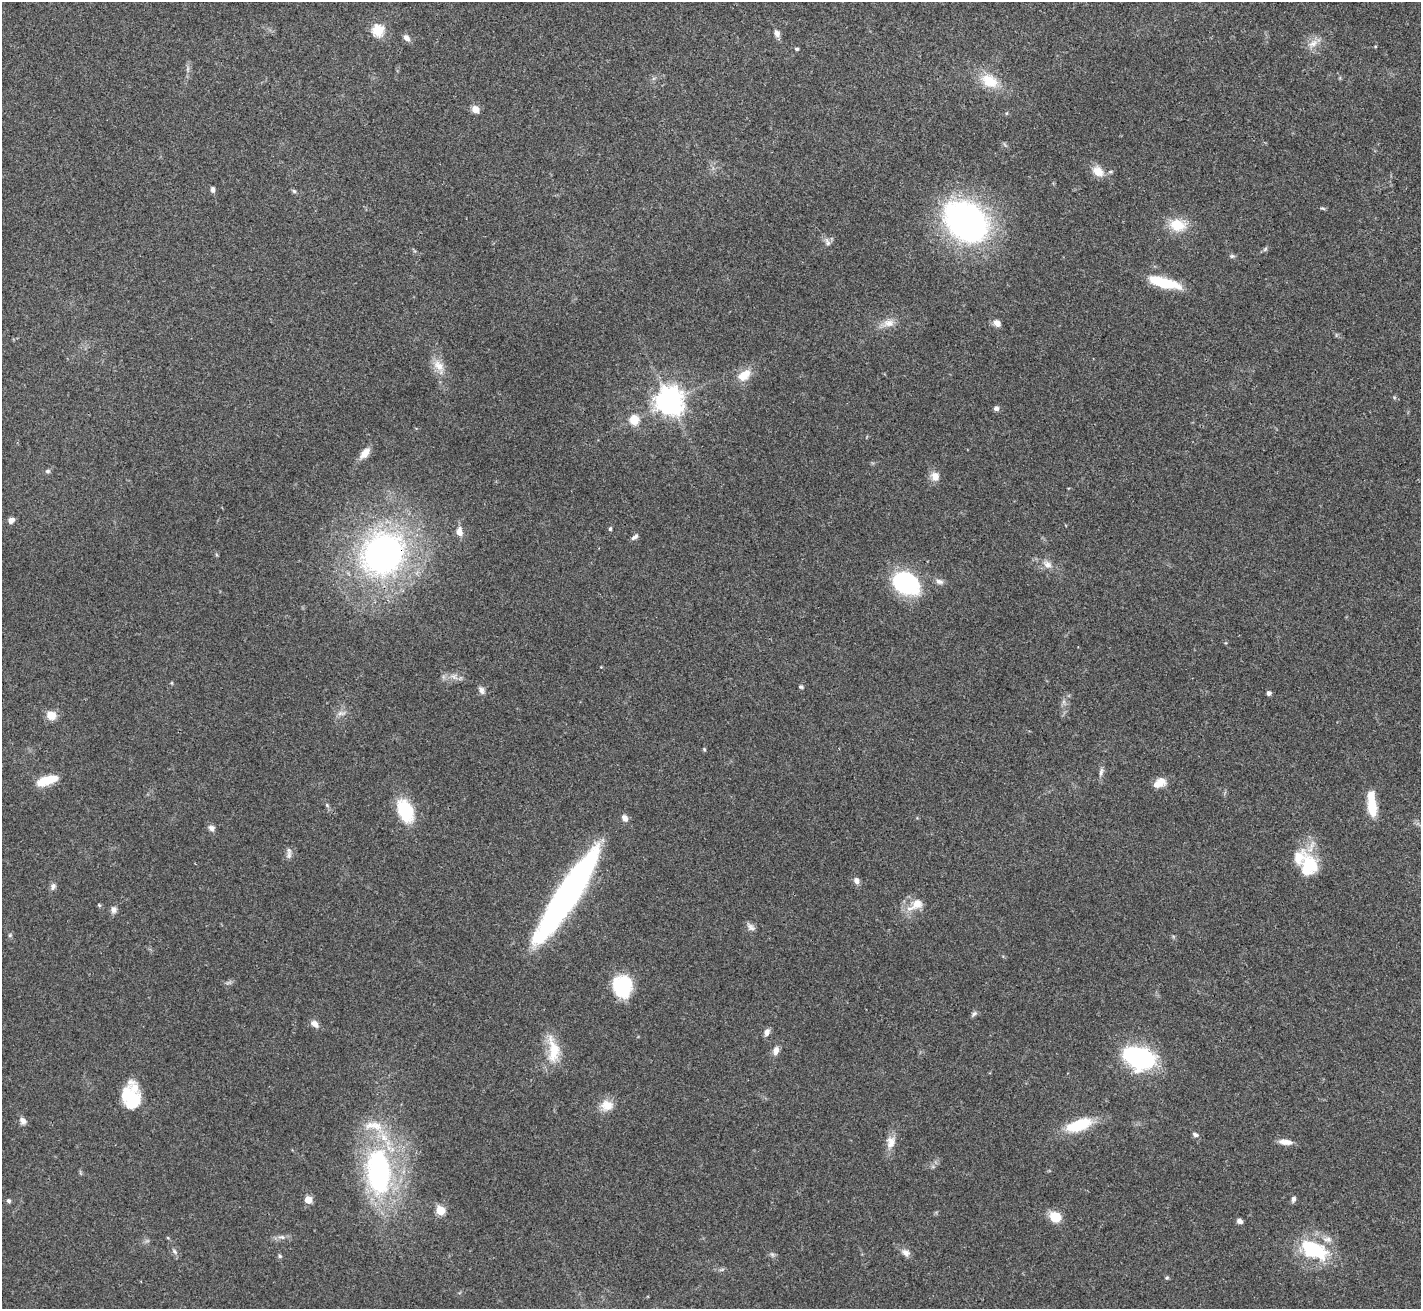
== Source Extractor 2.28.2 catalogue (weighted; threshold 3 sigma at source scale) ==
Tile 10 of 4 x 4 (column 2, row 3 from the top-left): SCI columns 1422-2840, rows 1462-2768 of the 5679 x 5670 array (HDU 1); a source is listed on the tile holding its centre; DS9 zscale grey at full resolution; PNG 1423 x 1311 px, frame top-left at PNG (2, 2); no overlay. Shown black and unused: <1% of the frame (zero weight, under 3 of 4 exposures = <1% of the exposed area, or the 3 px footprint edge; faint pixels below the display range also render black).
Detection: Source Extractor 2.28.2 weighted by HDU 2 'WHT'; one run over the whole footprint, this tile lists its part. Background 0.0648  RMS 0.0052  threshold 0.0234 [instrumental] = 3 sigma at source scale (4.5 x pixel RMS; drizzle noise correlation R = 1.50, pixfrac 1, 0.05/0.05 arcsec/px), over >= 5 px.
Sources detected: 98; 1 too faint to see at this stretch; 2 inside a brighter object's white glare — not listed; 5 inside a brighter listed object's ellipse — not listed separately; the other 90 listed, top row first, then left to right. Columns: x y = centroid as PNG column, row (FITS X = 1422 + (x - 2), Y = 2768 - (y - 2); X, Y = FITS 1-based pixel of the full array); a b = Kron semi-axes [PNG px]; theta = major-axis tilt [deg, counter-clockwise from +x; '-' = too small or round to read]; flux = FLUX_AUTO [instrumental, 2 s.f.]
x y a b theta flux
378 30 6 5 - 46
777 33 8 6 -63 2.8
406 38 10 6 -47 2.3
1313 43 16 9 34 4.5
797 49 5 4 - 0.75
989 81 26 17 -29 13
475 109 9 8 - 3.8
1098 171 16 11 -40 6.4
213 190 7 5 -88 1.4
294 191 6 5 - 0.89
1323 208 7 4 -19 0.74
966 221 47 35 -43 160
1178 225 21 15 -7 13
827 242 14 7 -72 2.4
1232 256 7 5 0 1
1164 282 36 10 -15 20
888 323 17 10 9 5.1
997 323 7 6 - 3.8
438 365 19 11 -47 6.5
744 375 18 11 38 8.2
1394 397 6 4 -19 0.69
669 401 9 8 - 650
996 408 6 6 - 1.7
634 420 13 13 - 7
365 453 15 8 48 5.1
47 471 7 5 1 1.1
935 476 11 10 - 4.5
11 520 6 5 - 3
610 529 5 4 - 0.88
459 532 10 7 -86 4.4
635 537 10 5 36 1.4
383 554 34 30 46 210
1047 564 13 9 -34 3.8
939 581 12 7 -16 2.2
906 583 26 20 -29 58
454 677 10 8 -42 2.7
801 687 6 4 -24 0.84
481 690 10 7 -69 2.3
1268 693 4 4 - 1.8
341 713 13 6 -1 2.2
51 715 10 9 - 7
704 749 5 4 - 0.63
1101 772 14 5 78 2
47 780 23 8 16 13
1160 783 16 10 28 5.9
1372 804 29 9 -85 15
327 805 7 4 -46 0.86
405 811 24 14 -67 25
625 818 9 7 -60 2.6
212 828 8 7 - 2.2
289 853 17 6 88 2.2
1309 865 26 20 85 23
856 881 8 7 - 2.4
53 886 10 6 64 1.7
567 895 92 17 57 210
916 904 24 12 33 8.7
99 905 5 4 - 0.61
113 910 9 8 - 2.1
751 927 13 8 -38 2.2
10 935 5 4 - 0.72
622 986 24 20 -84 26
974 1014 9 5 43 1.3
314 1024 11 7 -38 3.2
767 1032 10 7 64 2.2
553 1050 37 15 -84 14
776 1051 11 7 78 2.9
1139 1058 31 19 -18 68
128 1095 21 16 -86 15
607 1105 18 15 5 7.2
23 1121 10 7 -58 2.3
1079 1125 32 13 19 21
374 1126 32 12 -6 12
1195 1135 8 5 -21 1.4
891 1142 18 11 84 5.4
1285 1142 17 6 -6 4
379 1172 41 22 -87 110
1293 1199 7 5 80 1.6
308 1200 5 5 - 11
9 1201 5 5 - 1.1
440 1210 5 5 - 24
1055 1217 14 11 -27 8.8
1240 1221 6 5 - 2.2
281 1237 10 5 -10 1.9
168 1238 5 3 - 0.49
1314 1250 33 22 -24 35
175 1251 7 5 -55 1.3
906 1253 12 9 -39 2.9
772 1254 7 4 -19 1
280 1256 6 4 -46 0.78
1167 1278 5 4 - 0.85
Overlapping masked pixels (flux is a lower limit): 1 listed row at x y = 383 554